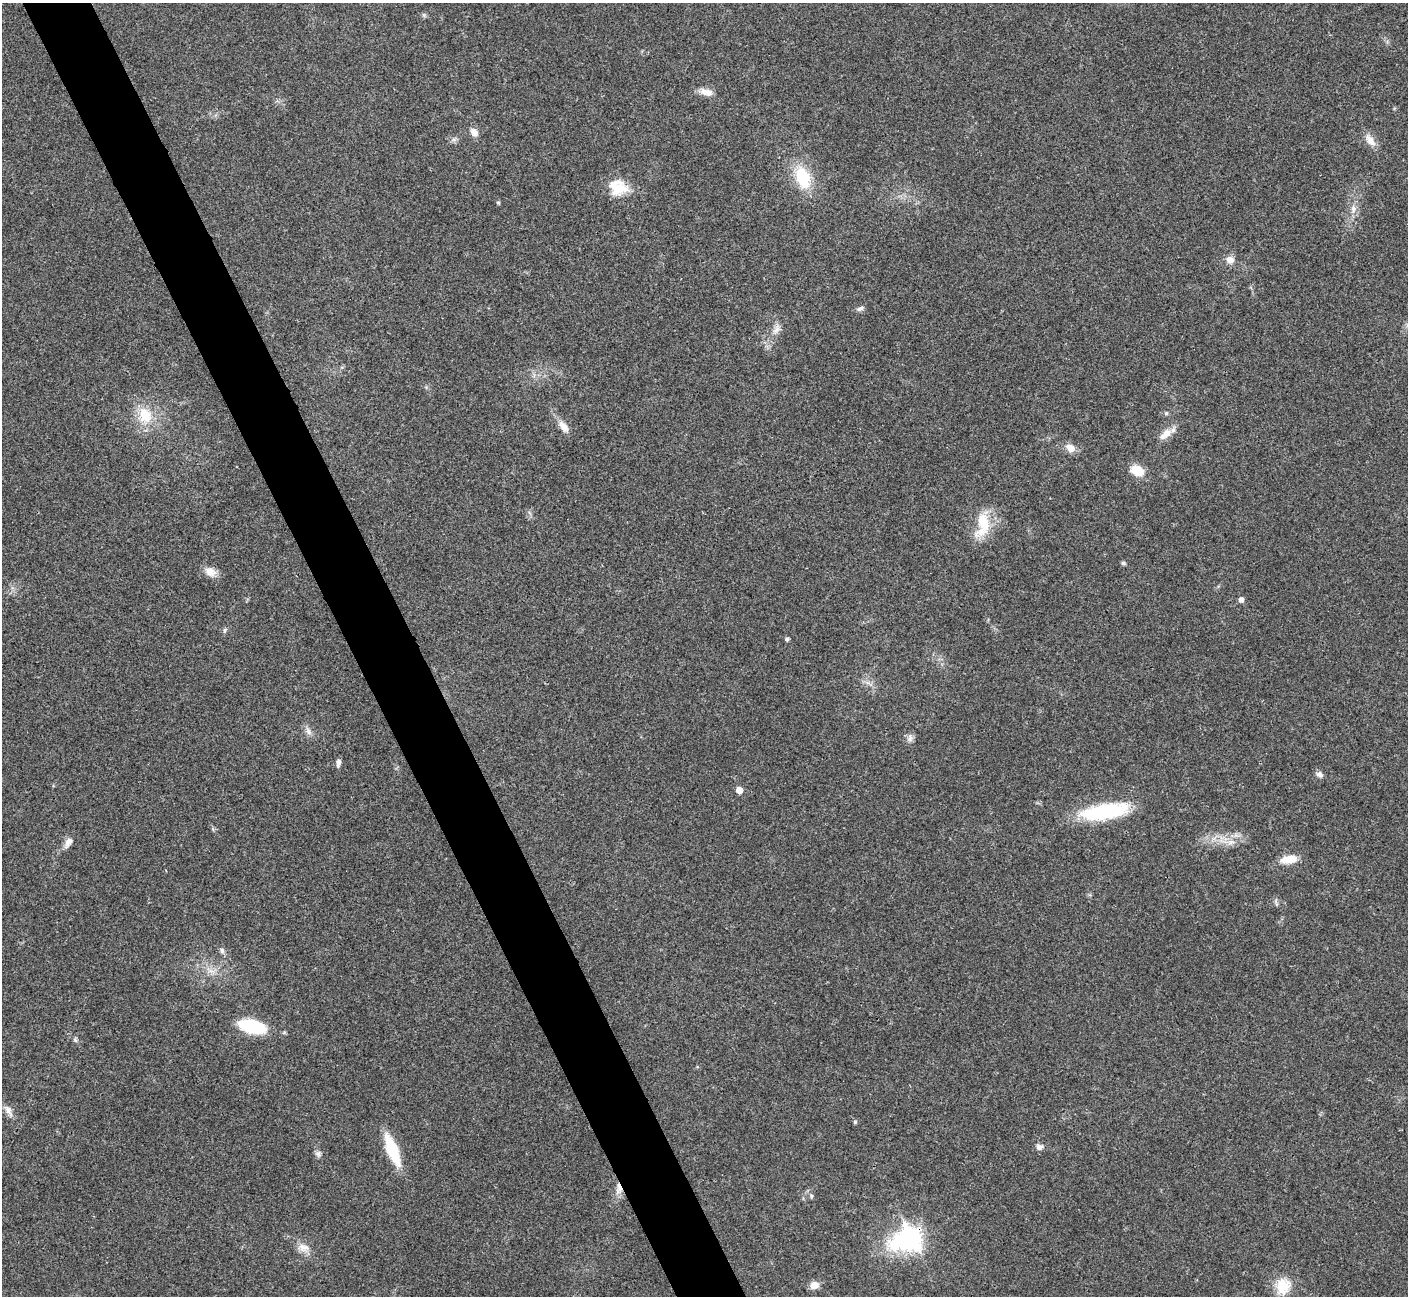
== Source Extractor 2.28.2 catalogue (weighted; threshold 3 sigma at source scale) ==
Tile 11 of 4 x 4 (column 3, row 3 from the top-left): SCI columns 2814-4219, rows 1451-2744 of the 5630 x 5621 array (HDU 1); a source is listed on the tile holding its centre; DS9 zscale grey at full resolution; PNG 1410 x 1298 px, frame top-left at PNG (2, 3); no overlay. Shown black and unused: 5% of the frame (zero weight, under 3 of 4 exposures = <1% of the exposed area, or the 3 px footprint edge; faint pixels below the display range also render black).
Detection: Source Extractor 2.28.2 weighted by HDU 2 'WHT'; one run over the whole footprint, this tile lists its part. Background 0.0216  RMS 0.004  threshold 0.018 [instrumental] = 3 sigma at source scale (4.5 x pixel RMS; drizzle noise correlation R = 1.50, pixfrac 1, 0.05/0.05 arcsec/px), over >= 5 px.
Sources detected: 49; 3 inside a brighter listed object's ellipse — not listed separately; the other 46 listed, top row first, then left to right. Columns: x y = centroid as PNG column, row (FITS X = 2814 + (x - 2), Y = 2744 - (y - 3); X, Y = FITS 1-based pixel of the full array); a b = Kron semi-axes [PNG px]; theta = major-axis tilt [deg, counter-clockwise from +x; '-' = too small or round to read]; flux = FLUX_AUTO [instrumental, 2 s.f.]
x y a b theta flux
706 92 18 9 -13 3.3
474 132 11 8 -57 2.6
1370 140 19 9 -54 3.7
803 177 25 14 -69 17
619 190 25 17 34 8.3
498 202 5 4 - 0.61
1353 209 13 8 -89 2.7
1230 260 10 8 -21 2.8
860 309 10 5 25 1.1
776 329 15 7 60 2.4
1166 413 5 5 - 0.65
145 415 26 17 -68 11
564 427 17 9 -54 3.5
1166 433 14 11 52 3.8
1070 448 12 9 -32 3.6
1137 470 12 9 -25 9.3
983 524 35 16 80 13
1123 563 7 5 -27 0.63
210 572 16 10 -24 3.5
1241 599 5 5 - 1.7
225 630 6 5 - 0.72
787 639 4 4 - 0.99
308 731 12 7 -61 1.9
910 738 12 6 85 1.6
338 763 9 5 84 1.4
1319 774 9 7 -14 1.4
739 790 5 5 - 3.6
1105 811 56 17 9 29
69 842 12 7 56 2.9
1231 842 11 6 15 2.4
1289 859 19 9 9 6.3
222 951 8 6 -74 1.1
211 971 8 4 -18 1.4
252 1026 30 13 -13 21
75 1040 6 5 - 0.69
8 1110 16 8 -54 2.5
855 1122 5 5 - 0.53
1039 1147 9 7 -1 1.6
392 1150 25 9 -68 25
318 1154 8 7 - 1.2
619 1188 15 8 -88 3.1
811 1196 6 5 - 0.67
910 1239 13 11 13 150
302 1247 14 9 -76 3.2
814 1285 10 8 17 3.5
1283 1286 22 19 83 8.8
Overlapping masked pixels (flux is a lower limit): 2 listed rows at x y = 619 1188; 910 1239